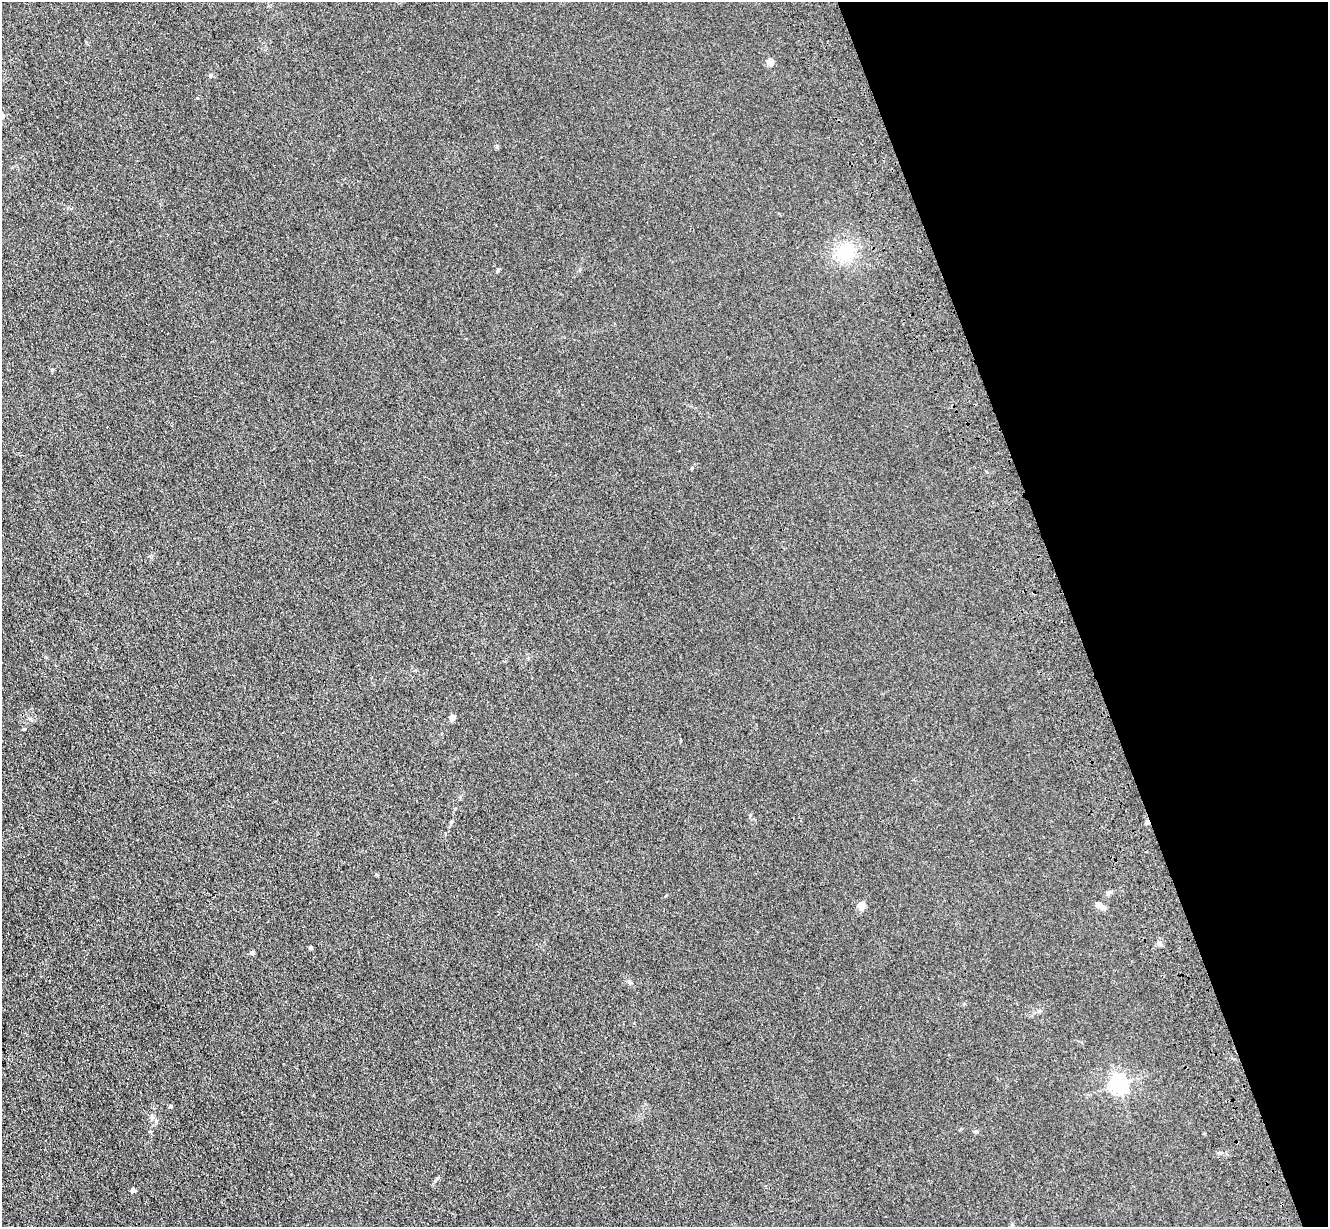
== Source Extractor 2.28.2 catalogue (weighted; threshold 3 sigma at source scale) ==
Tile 12 of 4 x 4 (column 4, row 3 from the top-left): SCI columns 4096-5421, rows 1423-2647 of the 5535 x 5417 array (HDU 1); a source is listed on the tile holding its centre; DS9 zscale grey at full resolution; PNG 1330 x 1229 px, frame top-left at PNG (2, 2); no overlay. Shown black and unused: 19% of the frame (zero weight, under 3 of 4 exposures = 6% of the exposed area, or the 3 px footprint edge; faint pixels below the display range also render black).
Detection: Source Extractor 2.28.2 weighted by HDU 2 'WHT'; one run over the whole footprint, this tile lists its part. Background 0.0347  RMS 0.0061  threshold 0.0274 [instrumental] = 3 sigma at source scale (4.5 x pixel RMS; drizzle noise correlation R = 1.50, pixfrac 1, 0.05/0.05 arcsec/px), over >= 5 px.
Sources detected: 16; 1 cosmic-ray / hot-pixel residue — not listed; the other 15 listed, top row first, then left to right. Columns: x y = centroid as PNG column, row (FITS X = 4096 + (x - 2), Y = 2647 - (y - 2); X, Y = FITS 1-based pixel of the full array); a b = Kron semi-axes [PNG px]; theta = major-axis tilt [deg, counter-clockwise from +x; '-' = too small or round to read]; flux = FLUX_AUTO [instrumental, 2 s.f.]
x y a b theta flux
770 62 4 4 - 9.4
211 75 5 3 - 0.64
846 252 24 22 29 19
498 270 6 4 47 0.7
52 370 5 4 - 0.81
452 717 6 5 - 3.1
862 905 10 7 -78 3.7
1100 905 13 6 -27 3.3
1159 943 7 4 -45 1.2
310 947 3 3 - 1.7
252 952 4 4 - 1.7
630 982 7 4 -37 1.1
1119 1084 6 6 - 230
170 1106 5 4 - 0.74
133 1190 5 5 - 1.5
Unlisted compact peaks at least as high as the median listed source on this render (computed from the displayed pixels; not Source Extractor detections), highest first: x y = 497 147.